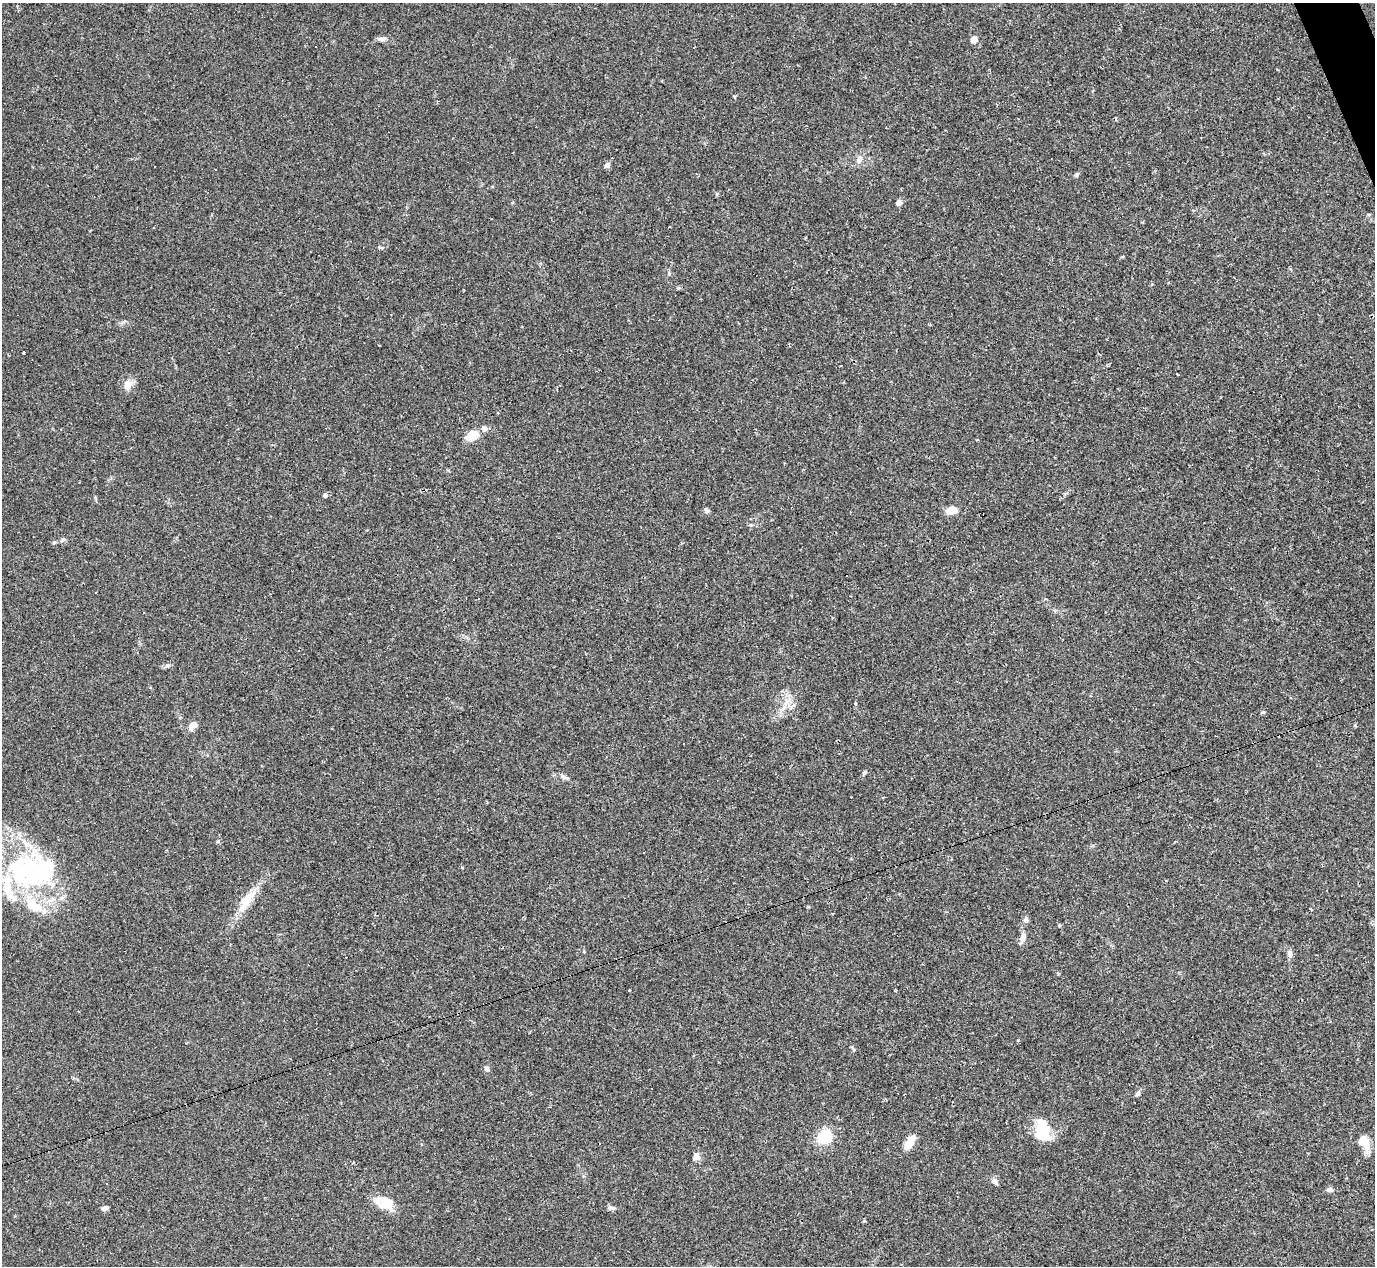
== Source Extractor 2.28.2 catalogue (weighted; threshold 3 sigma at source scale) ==
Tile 10 of 4 x 4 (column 2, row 3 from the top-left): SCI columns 1374-2746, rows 1540-2803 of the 5491 x 5477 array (HDU 1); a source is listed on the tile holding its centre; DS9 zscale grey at full resolution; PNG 1377 x 1268 px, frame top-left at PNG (2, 3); no overlay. Shown black and unused: <1% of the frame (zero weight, under 2 of 3 exposures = <1% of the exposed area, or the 3 px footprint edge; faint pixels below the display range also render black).
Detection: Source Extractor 2.28.2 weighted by HDU 2 'WHT'; one run over the whole footprint, this tile lists its part. Background 0.0643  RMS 0.0057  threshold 0.0256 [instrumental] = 3 sigma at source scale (4.5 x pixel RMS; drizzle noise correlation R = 1.50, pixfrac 1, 0.05/0.05 arcsec/px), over >= 5 px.
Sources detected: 73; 4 inside a brighter object's white glare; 14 cosmic-ray / hot-pixel residue — not listed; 8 inside a brighter listed object's ellipse — not listed separately; the other 47 listed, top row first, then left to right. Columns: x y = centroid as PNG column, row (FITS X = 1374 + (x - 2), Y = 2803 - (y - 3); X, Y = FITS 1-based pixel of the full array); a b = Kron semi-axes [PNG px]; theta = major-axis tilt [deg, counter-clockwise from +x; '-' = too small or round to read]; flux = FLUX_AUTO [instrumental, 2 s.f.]
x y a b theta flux
382 39 9 6 4 2.4
974 40 5 4 - 11
734 97 5 3 - 0.52
859 159 12 8 58 3.1
607 165 6 5 - 2.4
1077 175 7 5 40 0.96
717 194 6 4 -89 0.63
899 203 5 4 - 4.8
678 288 5 4 - 0.71
23 352 3 3 - 1.2
128 384 11 8 78 5.7
473 436 14 9 24 10
390 469 3 2 - 0.62
325 495 4 4 - 2.2
706 510 7 6 - 1.4
951 510 10 6 12 8.4
63 539 8 4 47 1.1
478 599 3 2 - 0.57
167 665 7 5 21 1.3
787 702 8 5 -90 2.2
1263 712 6 3 31 0.69
193 725 9 7 -65 2.6
865 773 9 3 50 0.83
564 777 13 5 -25 2
643 853 3 2 - 0.5
39 871 78 44 -34 84
245 904 29 10 51 10
1311 909 4 3 - 1.8
1059 925 5 4 - 0.58
1023 938 19 7 78 3.1
1290 953 8 6 -80 2.7
487 1069 7 6 - 1.5
651 1089 3 2 - 0.73
1138 1093 8 6 63 1.5
1043 1129 20 15 -84 21
825 1137 12 11 - 23
909 1142 15 7 58 8.5
1364 1143 20 11 -64 8.5
696 1156 10 7 -84 3
994 1181 8 7 - 2.1
107 1183 3 2 - 0.58
1330 1189 10 5 -44 1.6
1236 1190 2 2 - 0.47
383 1205 25 11 -33 9.2
105 1208 6 4 17 2.5
611 1208 10 5 -5 1.5
864 1221 4 4 - 0.52
Unlisted compact peaks at least as high as the median listed source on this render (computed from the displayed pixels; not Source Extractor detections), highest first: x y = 218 841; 669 274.